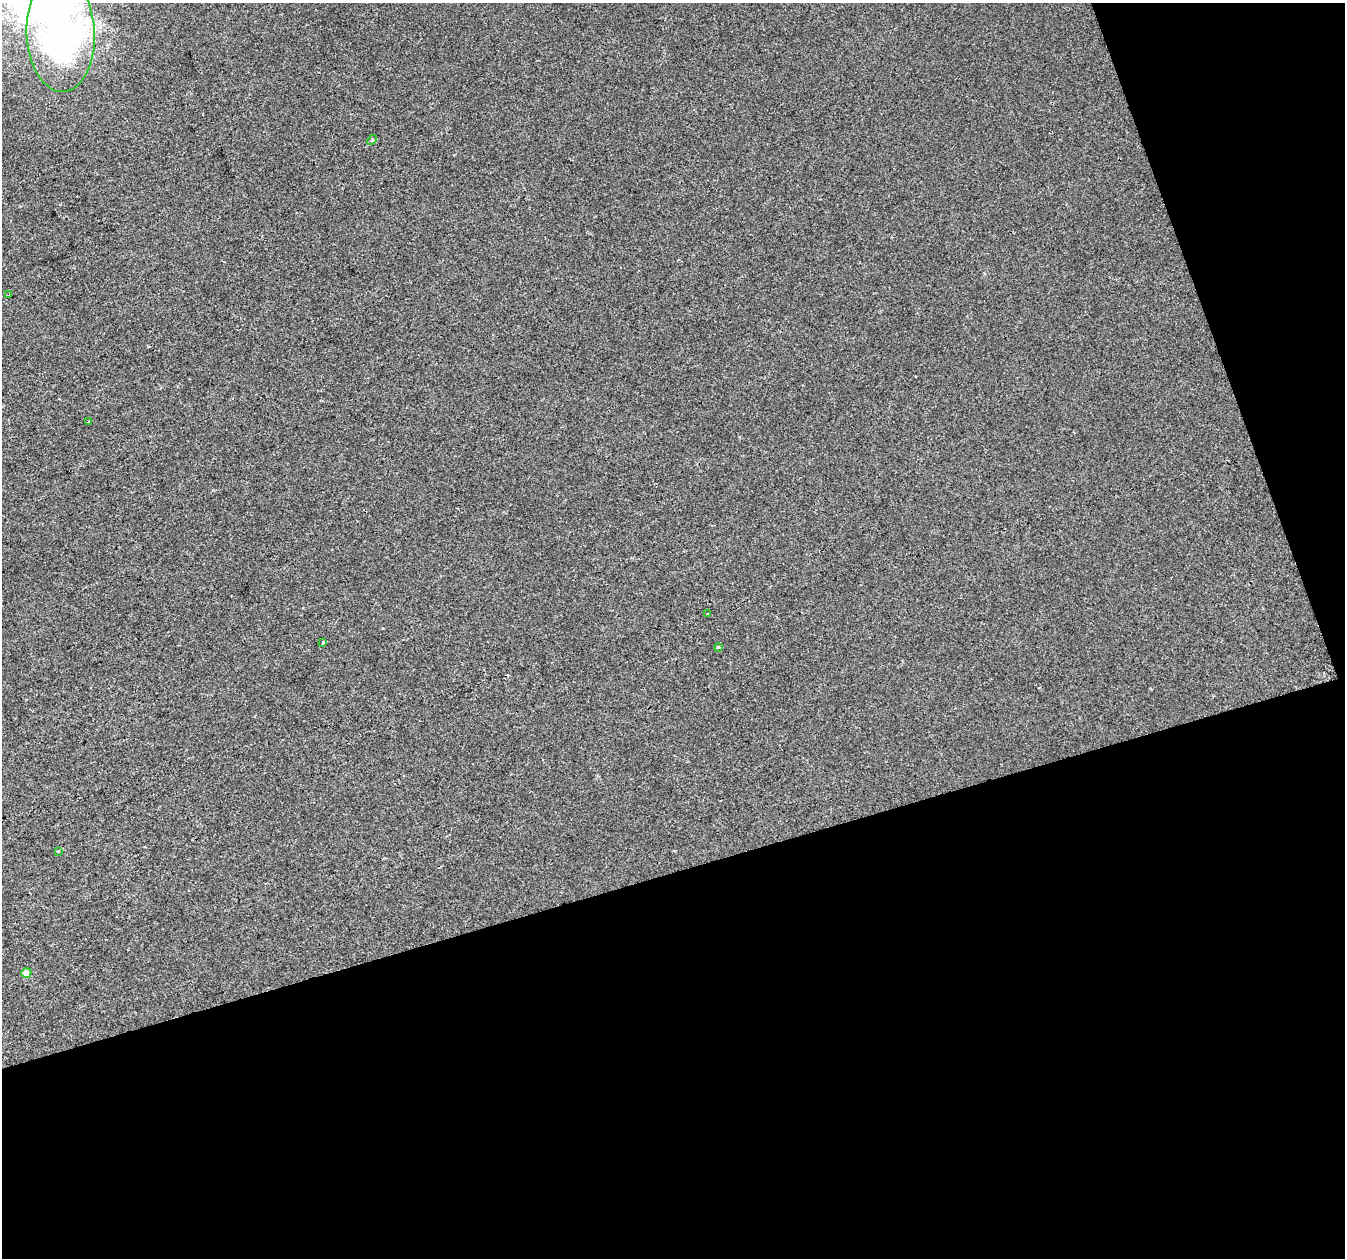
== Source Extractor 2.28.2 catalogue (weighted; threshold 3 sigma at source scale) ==
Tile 4 of 2 x 2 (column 2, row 2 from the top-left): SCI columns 1344-2686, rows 57-1312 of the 2686 x 2608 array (HDU 1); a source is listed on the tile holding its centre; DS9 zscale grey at full resolution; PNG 1347 x 1260 px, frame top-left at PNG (2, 3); each listed source drawn as its Kron ellipse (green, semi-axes under 4 px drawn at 4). Shown black and unused: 36% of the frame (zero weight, under 2 of 3 exposures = <1% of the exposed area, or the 3 px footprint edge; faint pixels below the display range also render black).
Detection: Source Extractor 2.28.2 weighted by HDU 2 'WHT'; one run over the whole footprint, this tile lists its part. Background 2.02e-04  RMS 0.0041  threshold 0.0184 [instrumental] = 3 sigma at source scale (4.5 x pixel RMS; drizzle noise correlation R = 1.50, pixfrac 1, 0.0396/0.0396 arcsec/px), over >= 5 px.
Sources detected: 11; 1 cosmic-ray / hot-pixel residue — neither listed nor drawn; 1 inside a brighter listed object's ellipse — not listed separately; the other 9 listed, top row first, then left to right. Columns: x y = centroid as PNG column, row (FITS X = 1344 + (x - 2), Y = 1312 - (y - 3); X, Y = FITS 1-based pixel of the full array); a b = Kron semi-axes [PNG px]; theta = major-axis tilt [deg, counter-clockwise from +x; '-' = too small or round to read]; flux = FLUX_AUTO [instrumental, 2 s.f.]
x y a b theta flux
61 34 58 34 -88 190
372 140 6 3 43 0.47
9 295 3 2 - 0.7
88 422 3 2 - 0.75
708 614 3 2 - 0.42
323 643 4 3 - 1.5
718 647 4 3 - 1.7
58 851 4 4 - 0.44
26 973 5 4 - 4.5
Isophote crosses this tile's border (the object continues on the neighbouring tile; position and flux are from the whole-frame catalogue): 1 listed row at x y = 61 34